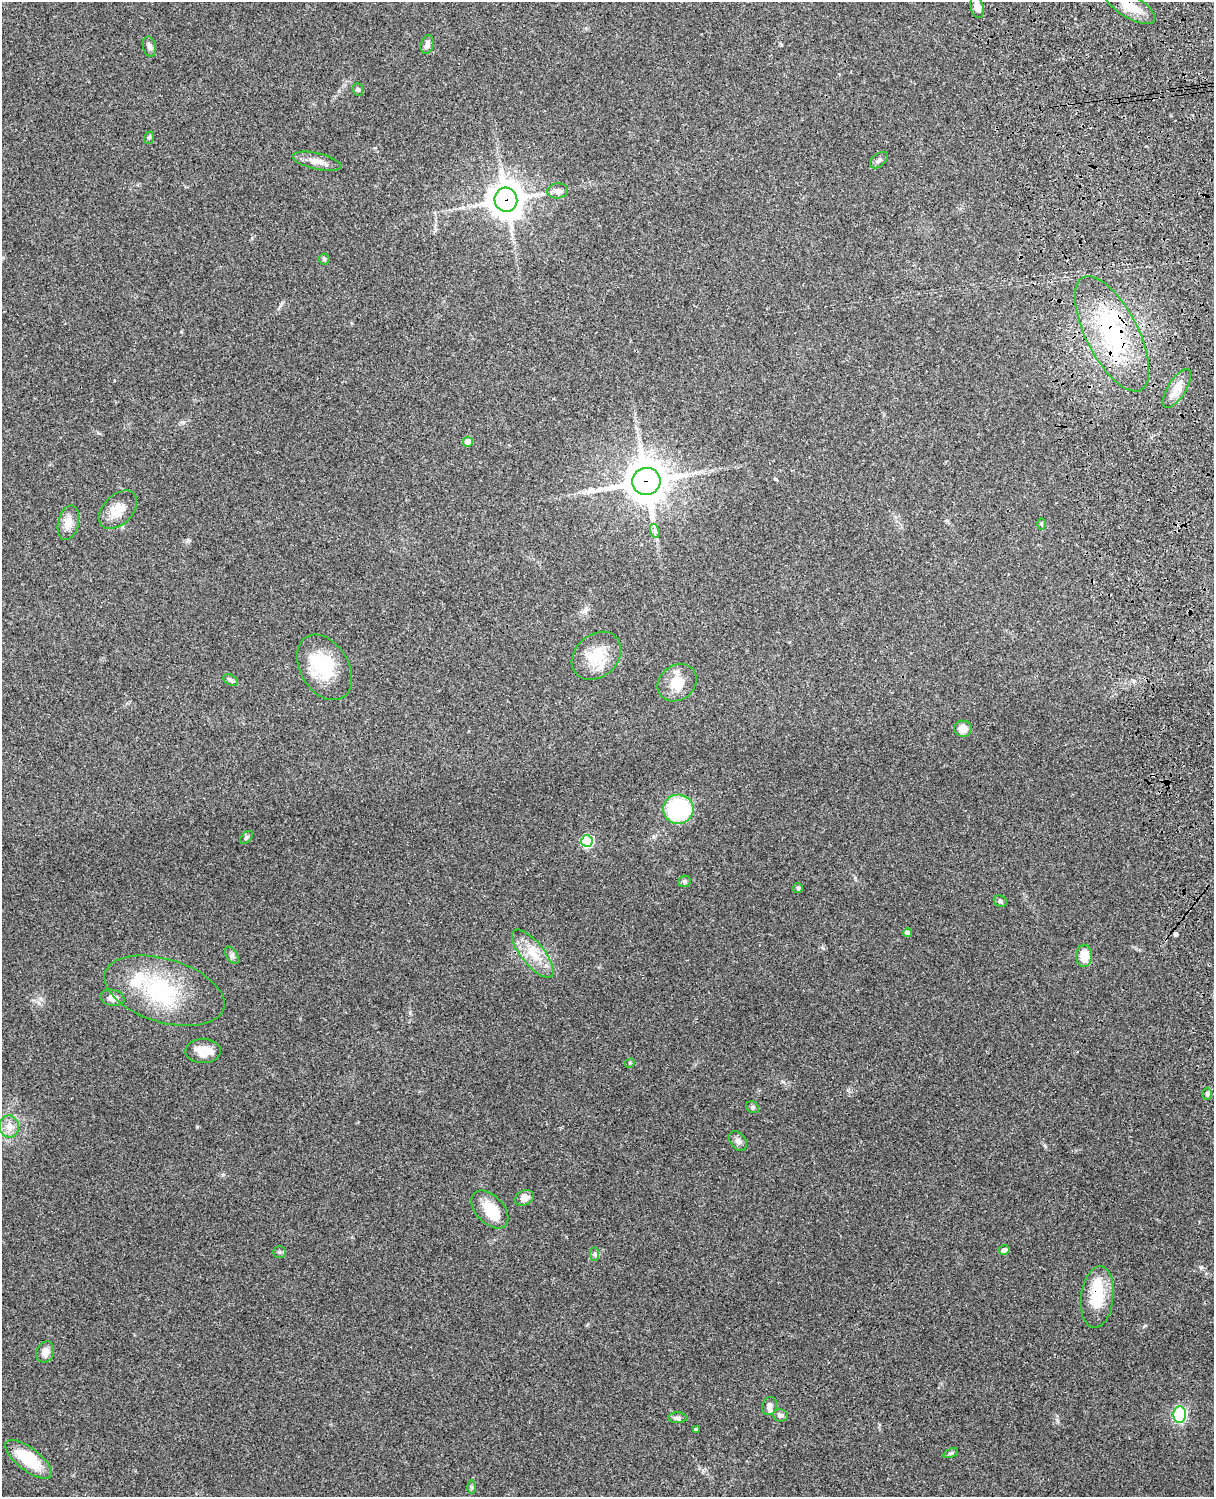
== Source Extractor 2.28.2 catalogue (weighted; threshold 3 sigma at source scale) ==
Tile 6 of 4 x 3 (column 2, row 2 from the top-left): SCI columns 1331-2542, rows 1660-3154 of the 5088 x 4928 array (HDU 1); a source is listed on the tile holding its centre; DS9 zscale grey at full resolution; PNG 1216 x 1499 px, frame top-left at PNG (2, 2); each listed source drawn as its Kron ellipse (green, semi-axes under 4 px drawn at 4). Shown black and unused: <1% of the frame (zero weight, under 3 of 4 exposures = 6% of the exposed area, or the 3 px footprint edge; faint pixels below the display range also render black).
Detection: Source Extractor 2.28.2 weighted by HDU 2 'WHT'; one run over the whole footprint, this tile lists its part. Background 0.258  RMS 0.009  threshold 0.0404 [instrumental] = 3 sigma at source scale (4.5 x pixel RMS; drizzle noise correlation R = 1.50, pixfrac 1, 0.05/0.05 arcsec/px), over >= 5 px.
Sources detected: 63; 2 inside a brighter object's white glare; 1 cosmic-ray / hot-pixel residue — neither listed nor drawn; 3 inside a brighter listed object's ellipse — not listed separately; the other 57 listed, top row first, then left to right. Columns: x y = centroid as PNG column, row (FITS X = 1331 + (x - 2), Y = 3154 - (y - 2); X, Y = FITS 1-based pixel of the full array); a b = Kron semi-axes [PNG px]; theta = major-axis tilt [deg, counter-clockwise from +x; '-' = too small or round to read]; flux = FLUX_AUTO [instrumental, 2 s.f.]
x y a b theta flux
1130 6 29 11 -31 19
977 7 11 6 -76 6.1
427 44 10 6 72 3.2
149 46 10 6 -76 3
358 89 6 5 - 1.5
149 138 6 5 - 1.3
879 160 10 6 39 2.5
317 161 25 8 -13 8.4
558 191 10 7 5 4.1
506 200 12 11 - 1500
324 259 5 5 - 1.3
1112 334 63 26 -63 98
1177 388 22 9 58 11
468 442 5 5 - 6.2
646 481 14 13 - 2500
118 510 23 14 45 14
68 523 17 10 77 8.7
1041 524 6 4 -89 1.2
655 531 7 4 -71 2.2
596 656 27 21 41 27
324 667 35 24 -59 43
231 680 8 5 -28 1.9
677 683 21 17 38 19
963 729 8 8 - 8.9
678 809 15 14 - 84
246 837 8 5 46 1.7
587 841 6 5 - 68
684 881 6 5 - 1.7
798 888 5 5 - 2.1
1000 901 7 5 -25 1.6
907 933 4 4 - 4.2
533 954 29 11 -51 19
232 955 9 5 -57 2.3
1084 956 11 8 88 15
164 991 62 31 -17 80
112 998 12 8 -10 6.4
203 1051 17 12 1 13
630 1063 5 4 - 1.1
1207 1094 6 5 - 1.7
752 1107 7 5 -31 1.7
9 1127 11 10 - 7.8
738 1141 11 7 -53 3.5
524 1198 10 7 22 6.2
490 1210 22 14 -46 22
1004 1250 5 5 - 3.4
279 1252 6 5 - 1.7
595 1254 7 4 -90 1.8
1097 1297 31 16 83 34
45 1352 11 8 68 6
769 1406 9 7 71 3.7
780 1415 7 6 - 2.5
1180 1415 8 6 86 150
678 1418 9 5 1 2.5
696 1429 3 3 - 1.6
951 1453 7 4 25 1.5
29 1459 28 11 -38 34
472 1487 7 4 -90 1.5
Overlapping masked pixels (flux is a lower limit): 5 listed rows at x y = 1130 6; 506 200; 1112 334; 646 481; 1097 1297
Isophote crosses this tile's border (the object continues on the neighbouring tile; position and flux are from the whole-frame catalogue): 1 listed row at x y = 1130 6
Unlisted compact peaks at least as high as the median listed source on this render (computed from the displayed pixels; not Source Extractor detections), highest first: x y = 197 1127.